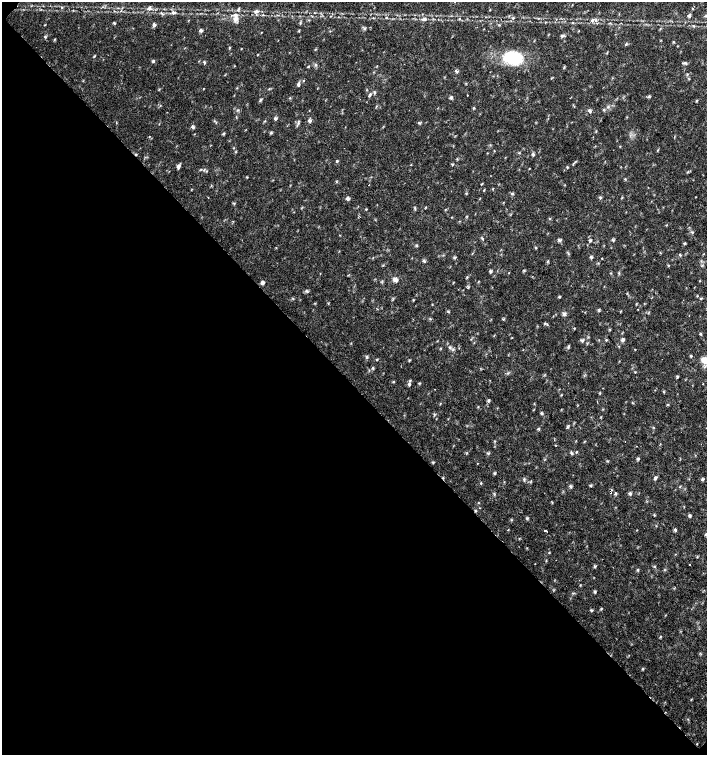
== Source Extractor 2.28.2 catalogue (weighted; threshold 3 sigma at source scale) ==
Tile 9 of 4 x 4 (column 1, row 3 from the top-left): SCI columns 226-1634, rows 1507-3012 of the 6023 x 6029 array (HDU 1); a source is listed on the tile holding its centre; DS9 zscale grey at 2 x 2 block average (1 PNG px = mean of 2 x 2 image px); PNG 709 x 757 px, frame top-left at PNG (2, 2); no overlay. Shown black and unused: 49% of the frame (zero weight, under 2 of 3 exposures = <1% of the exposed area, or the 3 px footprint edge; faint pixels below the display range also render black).
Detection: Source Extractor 2.28.2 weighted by HDU 2 'WHT'; one run over the whole footprint, this tile lists its part. Background 0.018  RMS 0.0031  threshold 0.0141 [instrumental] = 3 sigma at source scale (4.5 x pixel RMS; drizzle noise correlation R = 1.50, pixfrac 1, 0.0396/0.0396 arcsec/px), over >= 5 px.
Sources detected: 169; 4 cosmic-ray / hot-pixel residue — not listed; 2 inside a brighter listed object's ellipse — not listed separately; the other 163 listed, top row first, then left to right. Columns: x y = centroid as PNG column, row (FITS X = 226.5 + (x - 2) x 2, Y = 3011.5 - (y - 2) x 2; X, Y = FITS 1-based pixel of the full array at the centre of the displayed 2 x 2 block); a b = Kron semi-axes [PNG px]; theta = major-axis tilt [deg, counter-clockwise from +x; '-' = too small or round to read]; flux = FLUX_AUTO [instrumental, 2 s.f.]
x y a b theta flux
61 7 3 2 - 0.54
149 8 6 5 - 2.3
239 9 4 3 - 0.89
257 11 6 4 11 2.3
173 12 6 4 -20 2
162 14 5 3 - 0.98
689 15 5 3 - 1.6
705 16 3 3 - 0.59
386 17 4 3 - 0.7
513 18 4 3 - 0.81
236 19 9 7 67 4.4
424 19 6 4 10 2.1
459 19 3 3 - 0.87
592 20 5 4 - 1.8
114 23 3 2 - 0.64
572 23 3 2 - 0.76
45 25 3 2 - 0.4
154 25 5 4 - 1.6
693 26 4 2 - 0.57
365 28 4 2 - 0.78
201 31 5 3 - 1.7
562 35 5 3 - 1.1
45 37 4 3 - 0.89
55 39 4 2 - 0.62
674 42 3 2 - 0.55
626 44 3 3 - 0.68
229 48 4 3 - 0.65
241 49 3 2 - 0.34
607 53 3 2 - 0.47
94 56 3 3 - 0.61
513 58 21 14 -10 38
153 61 3 3 - 1
204 62 5 3 - 0.96
685 63 5 2 - 0.97
315 65 4 3 - 0.93
308 66 3 2 - 0.66
456 71 5 3 - 1.3
303 80 3 2 - 0.54
298 84 6 4 -82 1.3
374 92 4 3 - 1
370 94 4 3 - 1.2
467 95 2 2 - 0.63
451 98 5 4 - 1.3
260 100 5 3 - 0.94
696 101 3 3 - 0.63
608 107 5 2 - 0.89
474 108 3 2 - 0.57
604 109 3 2 - 0.65
590 111 6 3 -40 1.5
275 118 5 3 - 1.2
265 121 3 3 - 0.48
309 121 5 4 - 1.7
216 122 3 2 - 0.48
116 123 3 2 - 0.38
298 123 3 2 - 0.84
419 123 6 2 -17 0.79
193 127 5 4 - 1.5
271 133 4 3 - 0.9
233 148 3 2 - 0.39
494 151 3 2 - 0.35
533 154 5 3 - 1.3
337 161 3 2 - 0.73
178 166 6 4 68 2.1
567 167 3 2 - 0.64
529 169 2 2 - 0.52
625 179 3 2 - 0.52
482 184 4 2 - 0.49
369 185 2 2 - 0.48
512 193 4 3 - 1
348 198 5 3 - 1.9
600 198 3 2 - 0.69
622 198 2 2 - 0.43
366 209 3 2 - 0.47
415 209 5 2 - 0.81
466 216 4 2 - 0.53
666 225 3 2 - 0.39
340 235 3 2 - 0.39
483 239 5 2 - 0.65
559 240 6 4 -13 1.5
590 240 4 3 - 0.94
613 240 5 3 - 0.99
684 243 4 3 - 0.73
416 245 4 3 - 0.76
472 253 4 2 - 0.42
680 255 4 3 - 0.7
591 257 5 3 - 1.1
454 258 5 2 - 0.81
602 258 2 2 - 0.4
424 261 6 3 -41 1.1
490 271 5 3 - 1.1
508 273 3 2 - 0.33
619 273 3 2 - 0.6
467 277 4 2 - 0.63
395 280 6 4 -35 3.1
262 282 5 4 - 1.8
478 282 3 2 - 0.46
468 287 3 3 - 0.69
307 291 5 3 - 0.94
559 297 3 3 - 0.88
701 298 3 3 - 0.62
393 299 3 2 - 0.57
328 303 3 2 - 0.48
432 304 3 2 - 0.35
448 311 4 3 - 0.7
599 311 3 3 - 0.78
648 313 4 2 - 0.52
564 314 5 5 - 1.6
689 316 2 2 - 0.4
430 319 4 2 - 0.66
503 319 3 3 - 0.65
545 323 3 2 - 0.73
701 334 3 3 - 0.64
582 340 4 4 - 1.3
599 340 2 2 - 0.37
622 340 6 4 -79 1.5
568 347 5 3 - 1.1
450 348 4 3 - 1
523 350 2 2 - 0.28
635 350 2 2 - 0.63
367 357 4 3 - 1.2
377 360 3 3 - 0.51
409 360 4 2 - 0.63
677 376 3 3 - 0.91
410 381 4 3 - 0.86
393 382 3 3 - 0.54
419 383 5 2 - 0.48
703 384 2 2 - 0.55
409 385 4 2 - 0.73
434 389 2 2 - 0.29
664 392 3 2 - 0.58
488 401 5 3 - 1
597 402 3 2 - 0.39
542 413 4 3 - 0.96
568 427 4 3 - 0.83
538 429 5 3 - 0.8
576 452 3 2 - 0.52
488 453 3 2 - 0.7
571 453 5 3 - 0.89
638 459 4 3 - 1.2
477 464 2 2 - 0.59
495 473 4 3 - 0.81
656 478 5 4 - 1.2
703 479 5 3 - 0.99
590 485 4 3 - 0.81
571 486 5 3 - 1.1
680 486 3 2 - 0.42
610 492 2 2 - 3.3
630 493 4 4 - 1.5
615 494 4 3 - 0.84
654 515 4 2 - 0.53
689 516 5 3 - 1.1
545 530 2 2 - 4.7
675 530 4 3 - 1.2
549 552 3 2 - 0.49
689 564 2 2 - 0.62
594 566 4 3 - 0.83
654 566 3 2 - 0.63
638 570 4 3 - 0.88
595 592 4 3 - 0.89
601 609 3 3 - 0.62
591 610 4 2 - 0.79
660 637 4 2 - 0.6
643 669 4 2 - 0.71
Overlapping masked pixels (flux is a lower limit): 1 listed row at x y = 610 492
Diffuse or blended objects may show on this block-average render without a row.